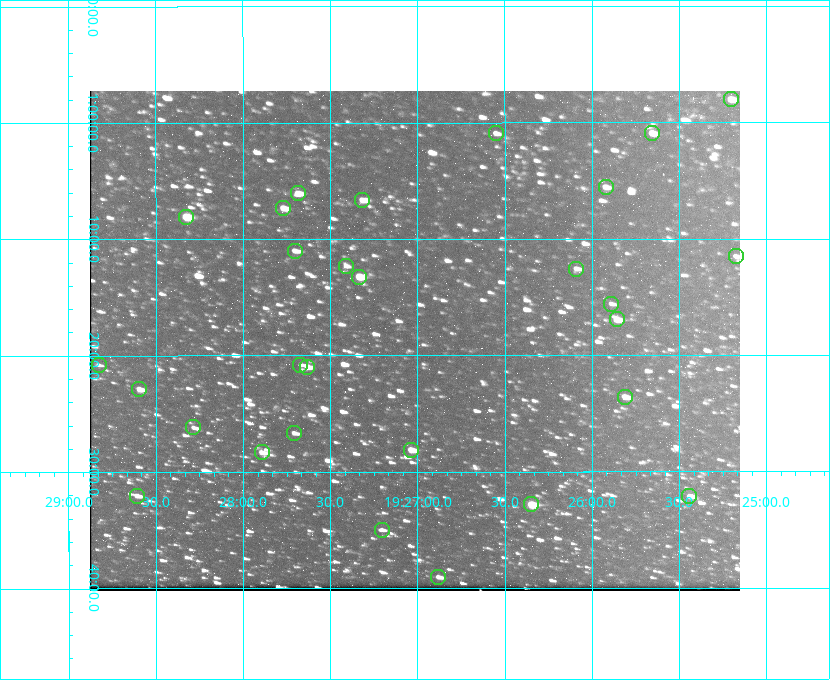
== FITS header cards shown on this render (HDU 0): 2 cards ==
NAXIS1  =                  650 / Width of table row in bytes
NAXIS2  =                  500 / Number of rows in table

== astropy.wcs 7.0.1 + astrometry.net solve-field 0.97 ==
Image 650 x 500 px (HDU 0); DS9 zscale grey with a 90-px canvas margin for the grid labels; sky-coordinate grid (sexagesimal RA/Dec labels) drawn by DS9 from the SOLVED WCS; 29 Tycho-2 reference stars matched to detected sources circled (green)
Header WCS: none
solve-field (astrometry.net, Tycho-2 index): SOLVED blind (the file carries no WCS)
Solved WCS: RA---TAN-SIP/DEC--TAN-SIP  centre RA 19:27:01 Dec +01:19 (291.75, +1.31 deg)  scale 5.16 arcsec/px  FOV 55.9' x 43.0'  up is -180 deg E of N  parity flipped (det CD > 0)
(file carries no celestial WCS; the grid is the blind solution)
Tycho-2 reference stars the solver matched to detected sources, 29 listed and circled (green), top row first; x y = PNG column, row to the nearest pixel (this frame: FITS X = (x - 90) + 1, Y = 500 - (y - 91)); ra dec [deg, ICRS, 3 dp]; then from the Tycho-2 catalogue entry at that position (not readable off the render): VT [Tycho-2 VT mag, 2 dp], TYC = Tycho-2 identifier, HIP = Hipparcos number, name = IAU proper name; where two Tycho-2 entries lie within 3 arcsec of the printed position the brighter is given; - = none
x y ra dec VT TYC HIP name
731 99 291.301 +0.967 10.82 465-938-1 - -
496 133 291.638 +1.015 11.72 465-554-1 - -
652 133 291.414 +1.016 11.47 465-1456-1 - -
606 187 291.480 +1.092 11.69 465-523-1 - -
298 193 291.921 +1.101 10.89 465-1942-1 - -
362 200 291.829 +1.111 10.78 465-2030-1 - -
283 208 291.942 +1.122 10.76 465-1161-1 - -
186 217 292.081 +1.135 10.24 465-979-1 - -
295 251 291.926 +1.184 11.49 465-1994-1 - -
736 256 291.294 +1.191 12.55 465-657-1 - -
346 266 291.853 +1.206 11.17 465-1444-1 - -
576 269 291.522 +1.209 11.81 465-867-1 - -
359 277 291.833 +1.221 9.77 465-1968-1 - -
611 304 291.472 +1.260 11.72 465-772-1 - -
617 319 291.465 +1.282 11.06 465-140-1 - -
99 365 292.207 +1.347 13.02 465-880-1 - -
300 365 291.918 +1.346 12.72 465-661-1 - -
307 367 291.908 +1.350 10.94 465-1840-1 - -
139 389 292.148 +1.381 10.77 465-611-1 - -
625 397 291.453 +1.393 11.17 465-261-1 - -
193 427 292.071 +1.436 12.12 465-1311-1 - -
294 433 291.927 +1.444 11.17 465-873-1 - -
411 450 291.759 +1.468 10.00 465-530-1 - -
262 452 291.973 +1.472 10.69 465-577-1 - -
137 496 292.152 +1.534 10.91 465-857-1 - -
689 496 291.360 +1.535 11.71 465-397-1 - -
531 504 291.587 +1.547 9.51 465-596-1 - -
382 530 291.801 +1.583 12.28 465-1290-1 - -
438 577 291.720 +1.651 11.47 465-675-1 - -